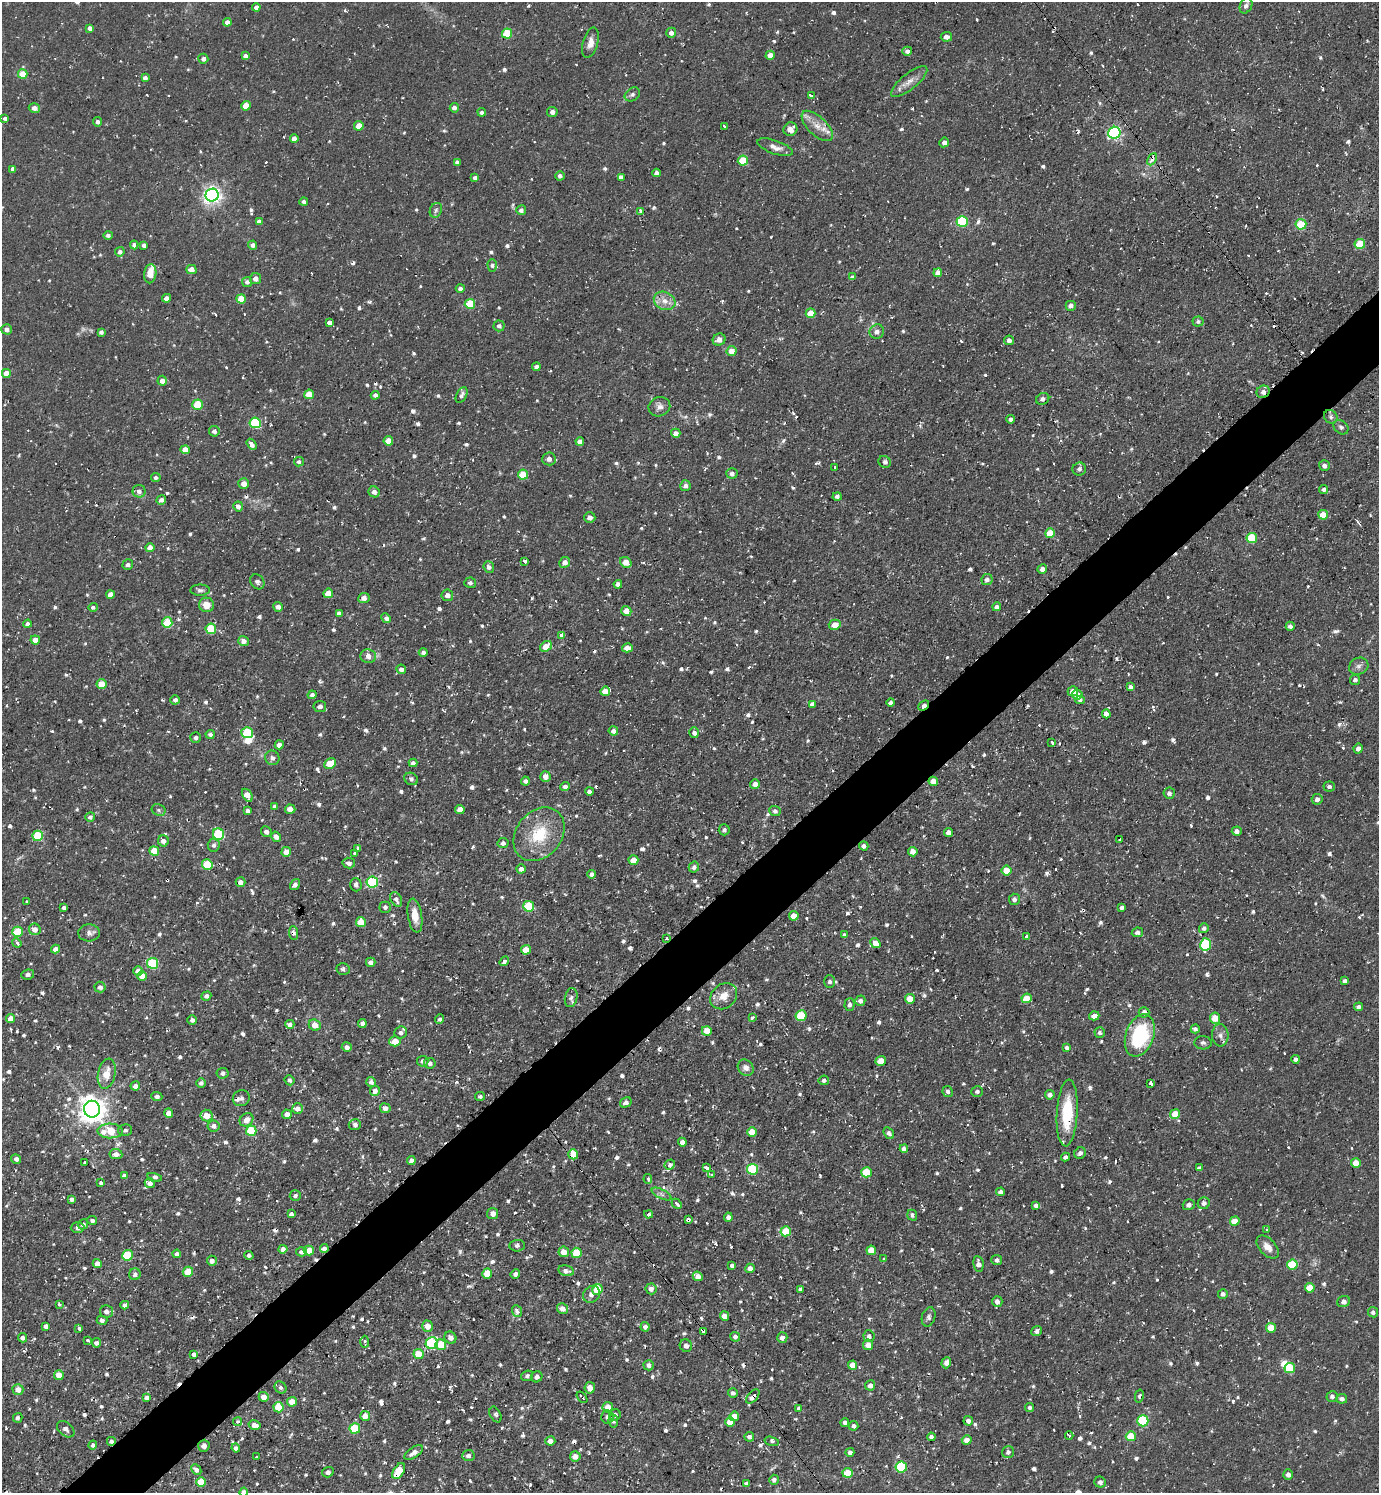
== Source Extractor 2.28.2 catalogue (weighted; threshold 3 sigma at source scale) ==
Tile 7 of 4 x 4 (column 3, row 2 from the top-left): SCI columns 2909-4285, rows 2981-4471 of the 5960 x 5963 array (HDU 1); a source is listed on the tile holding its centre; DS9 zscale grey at full resolution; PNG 1381 x 1495 px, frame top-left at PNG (2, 2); each listed source drawn as its Kron ellipse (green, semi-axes under 4 px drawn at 4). Shown black and unused: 5% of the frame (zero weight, under 2 of 3 exposures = <1% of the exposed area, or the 3 px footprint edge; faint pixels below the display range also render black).
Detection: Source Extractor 2.28.2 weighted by HDU 2 'WHT'; one run over the whole footprint, this tile lists its part. Background 0.0712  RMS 0.0071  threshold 0.0321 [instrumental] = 3 sigma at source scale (4.5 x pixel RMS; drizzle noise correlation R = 1.50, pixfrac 1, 0.05/0.05 arcsec/px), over >= 5 px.
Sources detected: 1000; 3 too faint to see at this stretch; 2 inside a brighter object's white glare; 38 cosmic-ray / hot-pixel residue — neither listed nor drawn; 8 inside a brighter listed object's ellipse — not listed separately; of the other 949, all 500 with FLUX_AUTO >= 1.79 (the completeness limit of this list) listed and drawn (449 fainter detections not listed), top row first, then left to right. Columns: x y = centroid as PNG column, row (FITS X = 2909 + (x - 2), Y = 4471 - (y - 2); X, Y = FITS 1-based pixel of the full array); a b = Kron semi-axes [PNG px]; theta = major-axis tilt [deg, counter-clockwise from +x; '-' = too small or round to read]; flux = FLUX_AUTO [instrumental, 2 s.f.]
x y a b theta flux
1246 6 8 6 64 2.5
256 7 4 4 - 2.5
227 22 4 4 - 4.8
90 28 4 4 - 3.2
671 33 5 5 - 3.4
507 34 5 5 - 32
946 37 6 4 4 3.6
590 43 15 7 74 5.5
907 51 5 4 - 2.6
770 55 4 4 - 4.5
245 56 4 4 - 2.6
203 59 5 5 - 2.4
23 74 5 4 - 19
145 78 4 4 - 3
909 81 22 8 39 6.7
632 94 8 6 32 2
811 96 3 3 - 120
246 106 5 4 - 11
34 108 6 4 -15 4.4
454 108 5 4 - 2.4
482 112 4 4 - 2.3
552 112 5 5 - 2.7
5 118 4 3 - 2
97 122 4 4 - 2.3
359 126 5 4 - 12
724 126 4 3 - 2.3
817 126 19 9 -44 8.5
790 129 7 6 - 5.2
1114 133 6 6 - 120
294 138 4 4 - 4.6
944 142 5 4 - 2.3
775 147 18 7 -19 5.1
1152 159 6 4 64 5.7
743 160 5 5 - 20
457 162 4 4 - 2.2
13 169 4 4 - 3
657 173 4 4 - 3
560 176 5 4 - 2.1
621 177 4 4 - 2.9
475 178 4 4 - 2.4
212 195 6 6 - 320
304 202 4 4 - 2.2
436 210 8 6 64 1.8
521 210 5 5 - 2.2
641 211 4 3 - 23
962 221 5 5 - 50
259 222 4 4 - 3.6
1301 224 5 5 - 31
108 235 5 4 - 1.9
1360 244 5 5 - 21
134 245 4 4 - 2.6
144 245 4 4 - 2.8
253 245 4 4 - 3.1
120 252 5 4 - 2.1
492 265 6 4 -90 1.8
191 270 5 4 - 5.9
938 273 4 4 - 4.5
150 274 9 6 83 11
852 277 4 4 - 2.4
255 279 5 5 - 3.9
247 282 5 5 - 2.7
460 288 4 4 - 2.3
166 298 4 4 - 4.1
241 299 5 4 - 16
665 301 11 8 -25 6.3
470 304 5 5 - 30
1071 306 5 5 - 2.9
811 313 5 4 - 13
1198 321 5 5 - 1.9
330 322 4 4 - 65
499 326 5 5 - 2.1
7 329 5 5 - 3
101 332 4 4 - 2
877 332 7 7 - 4.1
719 340 6 6 - 4.3
1009 340 5 4 - 2.5
731 351 5 5 - 7.9
536 367 4 4 - 2.5
6 373 4 4 - 8.2
162 381 5 4 - 4.8
1263 392 7 6 - 3.4
309 394 5 4 - 14
375 395 4 4 - 2
462 395 8 5 62 2.4
1043 399 7 5 30 2.3
197 405 5 5 - 23
659 407 11 9 18 3.8
1331 417 7 6 - 2.1
1011 419 4 4 - 2.1
255 423 5 5 - 51
1341 427 8 6 -40 1.8
214 431 5 5 - 2.5
676 433 4 4 - 4.4
388 441 5 4 - 8.7
580 441 4 4 - 3.8
251 444 6 4 -55 3.4
185 450 4 4 - 7.3
549 459 7 6 - 3.3
299 462 5 4 - 1.8
885 462 6 5 - 2.1
1324 465 5 5 - 2.6
835 467 3 3 - 2
1079 469 7 6 - 2.1
732 473 5 5 - 2.7
523 475 5 5 - 19
156 478 5 4 - 1.8
244 484 5 5 - 5.7
685 486 5 5 - 2.6
1324 490 4 4 - 2.1
139 491 6 6 - 3.2
374 492 6 5 - 3.7
837 497 4 4 - 1.9
161 500 5 4 - 2.8
238 506 5 5 - 2.9
1323 515 5 4 - 12
590 518 5 5 - 3
1050 533 5 5 - 17
1252 538 5 5 - 29
150 548 4 4 - 6
525 561 3 3 - 13
565 562 5 5 - 4.1
626 562 6 5 - 8.5
128 565 5 5 - 1.8
489 567 5 5 - 3
1042 569 5 4 - 3.7
987 579 5 5 - 2.5
257 582 8 6 -50 2.2
470 583 6 5 - 2
618 584 4 4 - 3.1
200 590 10 5 -1 2
328 593 5 5 - 9.2
110 595 4 4 - 6
447 595 6 6 - 3.3
364 598 6 5 - 3.8
206 605 7 7 - 8.3
93 607 5 4 - 1.8
278 607 5 4 - 3.2
997 607 4 4 - 2.7
626 611 5 5 - 6.1
339 613 4 4 - 2.4
386 618 5 4 - 2
167 623 5 5 - 30
28 624 4 4 - 2.4
835 625 6 5 - 6.9
1290 626 4 4 - 2.5
211 629 5 5 - 33
561 635 4 3 - 4.4
35 640 4 4 - 6.8
243 641 5 5 - 3.8
546 646 6 4 40 10
627 648 5 4 - 8
423 652 4 4 - 2.3
368 656 8 7 - 4.2
1359 666 10 8 25 3.4
401 669 5 4 - 3.3
1355 680 5 5 - 2.1
102 684 5 5 - 15
1130 687 4 4 - 2.2
605 691 5 4 - 7.9
1073 691 5 5 - 6
312 695 4 4 - 2.5
1077 695 5 5 - 6.6
175 700 5 4 - 2.6
1080 700 4 4 - 1.9
891 703 4 3 - 2.3
812 704 4 4 - 2.9
924 705 6 3 41 2.7
320 706 6 5 - 3.1
1106 714 4 4 - 10
613 731 5 4 - 2.8
247 733 6 5 - 35
694 733 5 5 - 2.7
210 734 4 4 - 2.2
196 737 5 5 - 2.2
1051 742 4 3 - 4.3
279 745 4 4 - 3.5
1358 749 5 4 - 3.7
272 758 7 7 - 2.6
413 763 4 4 - 2.3
330 764 6 5 - 15
545 776 5 5 - 5.2
411 779 7 6 - 2.1
525 781 4 4 - 2.4
933 781 5 4 - 7
755 784 5 4 - 3.5
565 787 4 4 - 2.8
1329 787 5 5 - 1.8
589 791 4 3 - 2.3
1169 793 5 5 - 2.4
247 795 7 4 -57 8.6
1317 799 5 5 - 3.2
275 806 4 4 - 2.3
290 809 5 4 - 4.8
460 809 4 4 - 6.4
159 810 7 5 -23 1.8
248 811 4 3 - 2.3
775 811 5 5 - 1.9
90 817 5 4 - 2
724 830 5 5 - 2.2
1237 831 5 4 - 2.8
266 832 5 5 - 2.6
948 832 4 4 - 4.1
218 834 6 5 - 39
539 834 29 22 50 31
38 836 5 5 - 36
276 837 5 4 - 3.4
1119 839 3 3 - 11
163 841 5 5 - 3.5
503 843 5 5 - 2.5
214 845 6 6 - 2.4
864 846 5 4 - 2.4
358 848 4 3 - 1.8
154 851 5 4 - 15
286 852 5 5 - 7.4
913 852 5 4 - 4.5
354 853 3 3 - 2.4
633 860 5 4 - 7.6
349 863 6 5 - 3.1
207 864 5 5 - 27
694 867 5 5 - 2.5
521 869 4 4 - 3.1
1007 871 5 5 - 11
591 874 4 4 - 2.8
241 882 5 4 - 3.6
372 882 6 5 - 71
295 884 6 4 56 2.1
356 885 6 6 - 2.5
396 899 8 5 -61 3.1
1014 899 5 5 - 2.6
27 902 3 3 - 4.6
529 906 5 5 - 37
385 907 5 5 - 2.5
1122 907 4 4 - 2.2
64 908 4 4 - 2.6
415 916 17 7 -81 9.2
794 916 5 4 - 9.1
361 922 5 5 - 13
1204 928 5 5 - 2.2
35 929 6 5 - 4.8
17 932 5 5 - 28
1137 932 5 4 - 2.3
89 933 11 8 4 3.1
294 933 7 4 -85 2.3
845 935 4 3 - 2.1
1026 936 4 3 - 15
667 939 3 3 - 5.4
17 943 5 3 - 2.5
875 943 6 4 -40 10
1206 944 6 5 - 52
55 949 4 4 - 4.7
526 950 5 5 - 9.4
504 961 5 4 - 2
371 962 5 4 - 2.6
153 963 5 5 - 45
343 969 6 6 - 2.1
138 971 5 5 - 4.5
28 974 6 5 - 2.4
142 976 5 5 - 5.8
830 981 6 5 - 2.3
1345 981 4 4 - 2.1
100 987 5 5 - 2.7
206 996 5 4 - 2.5
724 996 15 12 42 9
571 998 9 6 80 2.7
1027 998 5 5 - 13
910 999 5 5 - 11
860 1001 5 5 - 2.6
849 1005 6 5 - 2.5
1359 1007 4 4 - 2.4
1144 1012 5 5 - 4.3
801 1016 5 5 - 32
1094 1016 5 4 - 4.1
11 1018 4 4 - 7.8
753 1018 4 3 - 2.4
1215 1018 5 5 - 12
440 1019 5 4 - 1.8
192 1020 5 5 - 2.7
362 1023 4 4 - 4.1
290 1024 4 4 - 2.6
315 1025 6 5 - 7.2
1195 1029 4 4 - 2.2
707 1031 5 5 - 9.7
401 1033 6 6 - 2.2
1100 1033 5 5 - 1.9
1140 1035 22 14 70 58
1220 1035 11 8 -87 3.6
395 1041 6 5 - 9.8
1203 1043 8 6 -3 2.2
347 1047 5 4 - 2.9
1067 1047 4 3 - 2.2
1296 1059 4 4 - 2.3
423 1061 5 5 - 2.7
881 1061 5 5 - 8.2
430 1063 5 5 - 2.4
746 1068 9 7 -47 4
223 1073 6 5 - 2.2
107 1074 15 8 78 9.1
290 1080 5 5 - 1.9
824 1080 5 5 - 2.3
371 1082 5 5 - 2.7
201 1083 4 4 - 2.2
1151 1083 4 3 - 19
135 1086 5 4 - 3.5
375 1091 5 5 - 5.4
977 1091 6 5 - 2.2
948 1092 5 5 - 2
1050 1095 5 5 - 3.6
157 1096 5 4 - 2.3
480 1096 5 4 - 1.9
241 1098 9 7 34 2.3
626 1102 6 4 30 2.8
385 1108 5 5 - 3.6
92 1109 8 8 - 820
298 1109 5 5 - 3.6
169 1113 4 4 - 5.1
1067 1113 33 10 87 33
287 1114 5 4 - 3.8
1175 1114 5 5 - 13
206 1116 6 6 - 8.8
246 1120 7 6 - 6.1
355 1125 6 5 - 2.3
214 1126 6 5 - 3.2
125 1130 7 5 18 2
110 1131 13 7 -2 23
251 1131 5 5 - 31
752 1132 5 4 - 9.6
889 1133 6 4 -58 2.2
682 1142 4 4 - 3.6
904 1149 4 4 - 3.8
1080 1153 6 5 - 2.6
116 1154 6 5 - 3.8
573 1154 5 5 - 13
1065 1157 4 4 - 2.1
16 1159 5 4 - 2.4
411 1160 4 4 - 3.2
85 1162 3 3 - 3.5
1356 1163 5 4 - 10
670 1164 5 5 - 4.4
707 1168 4 3 - 2.3
1199 1168 4 4 - 2.7
753 1169 5 5 - 42
867 1172 5 5 - 25
712 1175 4 3 - 3.5
124 1176 4 4 - 2.7
155 1177 7 4 -14 1.9
648 1179 5 4 - 2.1
101 1183 3 3 - 7.2
150 1183 5 5 - 3.6
1001 1192 4 4 - 2.6
661 1194 11 4 -28 2.3
295 1196 6 5 - 1.9
71 1199 4 4 - 2.3
1204 1203 6 5 - 2.9
677 1204 6 3 -46 2.5
1036 1205 4 4 - 2.3
1189 1205 6 5 - 2.9
493 1213 5 5 - 4.5
291 1214 4 4 - 2.5
649 1214 4 3 - 2.3
912 1215 5 4 - 1.9
728 1217 4 4 - 2.8
92 1220 5 4 - 1.9
688 1220 4 4 - 11
1235 1221 5 4 - 11
83 1224 5 5 - 2.3
78 1228 7 5 2 2.5
1267 1230 3 3 - 2.2
786 1231 5 5 - 16
517 1246 8 5 4 2
1268 1247 14 8 -48 6.1
283 1249 4 4 - 3.5
324 1249 4 4 - 3.5
871 1250 5 5 - 11
309 1251 5 5 - 13
301 1252 5 4 - 2.8
564 1252 5 5 - 8.2
576 1253 5 5 - 19
177 1254 4 4 - 2.5
128 1255 5 5 - 39
249 1255 5 4 - 1.9
884 1259 4 3 - 2.5
997 1260 5 5 - 2.3
212 1261 5 5 - 3.5
97 1264 4 4 - 4.8
978 1264 8 5 -80 3.4
732 1265 3 3 - 14
1292 1265 5 5 - 28
750 1268 4 4 - 4
566 1271 8 5 -13 3.2
188 1272 5 5 - 14
487 1273 5 5 - 14
135 1274 6 5 - 2.8
515 1274 5 4 - 2.6
698 1276 5 4 - 5.4
1310 1288 5 4 - 11
597 1289 5 5 - 19
651 1289 5 5 - 3.6
800 1289 3 3 - 5.3
591 1294 9 7 47 3.7
1223 1294 5 5 - 2.6
997 1302 5 5 - 3.1
1344 1302 6 5 - 3.2
59 1304 3 3 - 2.1
125 1305 4 4 - 2.6
562 1309 6 5 - 4.9
517 1311 6 5 - 3.1
107 1312 7 6 - 3
1373 1312 5 5 - 2.1
724 1316 5 4 - 6.5
929 1317 10 6 74 2.2
102 1320 5 4 - 2.1
46 1326 4 4 - 3.2
428 1326 5 5 - 6.6
645 1327 4 4 - 3
1271 1328 5 5 - 13
79 1329 3 3 - 2.7
1037 1331 5 4 - 2.3
704 1332 3 3 - 3.7
869 1336 6 5 - 2.8
735 1337 5 4 - 2.3
22 1338 4 4 - 2.5
450 1338 6 5 - 2.8
782 1338 5 5 - 2.9
87 1340 3 3 - 2
365 1342 6 4 -89 1.9
96 1343 4 4 - 2.5
432 1343 6 5 - 56
441 1345 5 5 - 17
868 1345 5 5 - 6.1
686 1346 6 6 - 2.9
194 1354 4 4 - 2.4
418 1354 5 5 - 16
946 1363 5 4 - 2.9
649 1365 5 5 - 2.8
852 1365 5 4 - 8.5
1290 1368 5 5 - 30
59 1375 5 4 - 9.7
527 1376 6 5 - 2
537 1377 6 5 - 3.2
870 1385 5 5 - 4
281 1387 6 5 - 2
590 1388 6 5 - 5.8
18 1389 5 5 - 5.9
733 1393 5 5 - 2.5
753 1396 8 4 50 5.6
1139 1396 7 4 78 1.9
1332 1396 5 5 - 2.4
146 1397 4 4 - 2.6
264 1397 5 5 - 6
582 1397 7 3 -52 2
1342 1399 5 5 - 2.9
292 1402 5 5 - 9
278 1407 5 5 - 20
608 1407 5 5 - 7.7
1030 1407 4 4 - 2
799 1408 4 4 - 2.3
495 1414 8 5 -63 2
615 1415 6 5 - 2.5
365 1416 5 5 - 5.5
734 1416 5 4 - 9.1
607 1417 6 6 - 2.7
18 1418 5 4 - 2
237 1421 4 4 - 2
613 1421 6 5 - 2
968 1421 5 4 - 2.6
1143 1421 5 5 - 48
730 1422 5 5 - 11
845 1422 4 4 - 2.8
254 1425 6 4 -15 4.3
854 1426 5 4 - 2.3
66 1429 10 6 -40 2.7
355 1429 5 5 - 37
1069 1436 4 3 - 2.1
1131 1436 5 5 - 17
749 1437 5 4 - 2.4
931 1437 4 4 - 2.4
967 1440 5 4 - 5
111 1441 4 4 - 2.3
550 1441 5 4 - 4.4
772 1441 7 4 -15 1.8
93 1445 4 4 - 2.4
204 1446 6 5 - 3.6
236 1448 4 4 - 2.4
414 1452 11 5 34 4.1
850 1452 4 4 - 2.4
1008 1452 6 6 - 2.3
468 1456 6 5 - 2.8
575 1456 5 5 - 5.2
257 1457 4 3 - 1.8
901 1467 5 5 - 45
196 1470 6 4 -45 2.9
399 1471 9 5 58 18
328 1472 6 5 - 2.1
847 1473 5 5 - 14
1288 1475 5 5 - 3
774 1480 5 5 - 2.6
201 1482 5 5 - 14
1100 1482 5 5 - 2.1
747 1483 4 4 - 2.9
244 1492 4 4 - 2.6
Overlapping masked pixels (flux is a lower limit): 13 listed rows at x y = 1152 159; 1263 392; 924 705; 933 781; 667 939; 573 1154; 688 1220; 324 1249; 704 1332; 753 1396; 582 1397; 111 1441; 399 1471
Isophote crosses this tile's border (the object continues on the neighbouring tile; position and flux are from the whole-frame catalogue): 1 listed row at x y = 244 1492